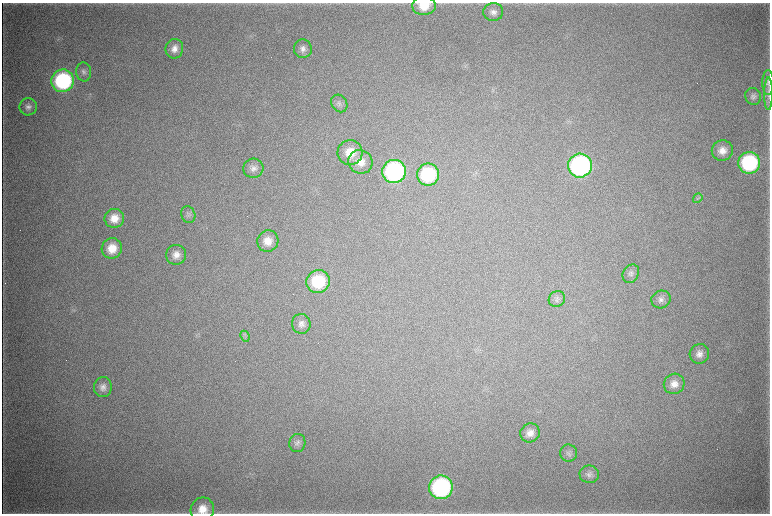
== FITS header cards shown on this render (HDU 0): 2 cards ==
NAXIS1  =                 1536 / length of data axis 1
NAXIS2  =                 1023 / length of data axis 2

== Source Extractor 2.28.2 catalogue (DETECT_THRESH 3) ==
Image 1536 x 1023 px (HDU 0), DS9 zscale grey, zoomed out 1/2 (1 PNG px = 2 x 2 image px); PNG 772 x 516 px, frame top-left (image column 1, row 1022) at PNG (2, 3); each listed source drawn as its Kron ellipse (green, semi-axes under 4 px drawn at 4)
Background 4590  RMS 39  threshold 116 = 3 sigma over >= 5 px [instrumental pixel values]
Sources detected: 44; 4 cannot appear on this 1/2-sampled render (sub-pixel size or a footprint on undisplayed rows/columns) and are neither listed nor drawn; the other 40 listed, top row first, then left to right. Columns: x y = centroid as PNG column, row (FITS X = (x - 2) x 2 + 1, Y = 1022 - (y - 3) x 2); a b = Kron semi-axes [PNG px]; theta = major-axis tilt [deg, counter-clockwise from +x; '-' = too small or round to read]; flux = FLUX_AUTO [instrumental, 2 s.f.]
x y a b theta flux
424 6 12 9 2 1.4e+05
493 12 10 9 - 4.9e+04
174 49 10 8 72 6.3e+04
303 49 9 9 - 4.7e+04
84 72 9 7 -82 3.3e+04
63 81 11 11 - 1.0e+06
768 82 12 5 -90 3.5e+04
768 94 16 3 89 3.1e+04
753 96 8 8 - 3.3e+04
339 103 9 7 -56 3.2e+04
28 107 8 8 - 4.1e+04
722 151 11 10 - 9.0e+04
350 153 12 12 - 1.7e+05
360 162 12 11 - 1.1e+05
749 163 11 11 - 8.7e+05
580 166 12 12 - 1.7e+06
253 168 10 9 - 5.1e+04
394 171 12 11 - 1.4e+06
428 175 11 11 - 6.1e+05
698 198 5 3 - 1.6e+04
188 215 8 7 - 2.7e+04
114 218 10 9 - 1.1e+05
268 241 11 10 - 1.1e+05
112 248 10 10 - 1.5e+05
176 255 10 10 - 7.2e+04
631 274 10 7 59 3.5e+04
318 281 11 11 - 4.5e+05
557 299 8 7 - 3.1e+04
661 299 10 8 22 4.1e+04
301 324 10 9 - 4.6e+04
245 336 6 3 -64 1.2e+04
699 354 10 9 - 6.3e+04
674 384 10 10 - 8.1e+04
103 387 10 9 - 5.6e+04
530 433 10 9 - 7.6e+04
297 443 9 8 - 3.4e+04
569 453 8 8 - 2.9e+04
589 474 9 9 - 4.1e+04
441 487 12 11 - 1.4e+06
202 509 12 11 - 1.3e+05
At the frame edge (FLAGS 8, measured only in part): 3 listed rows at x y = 424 6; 768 94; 202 509
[4 sub-pixel or undisplayed-footprint detections neither listed nor drawn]